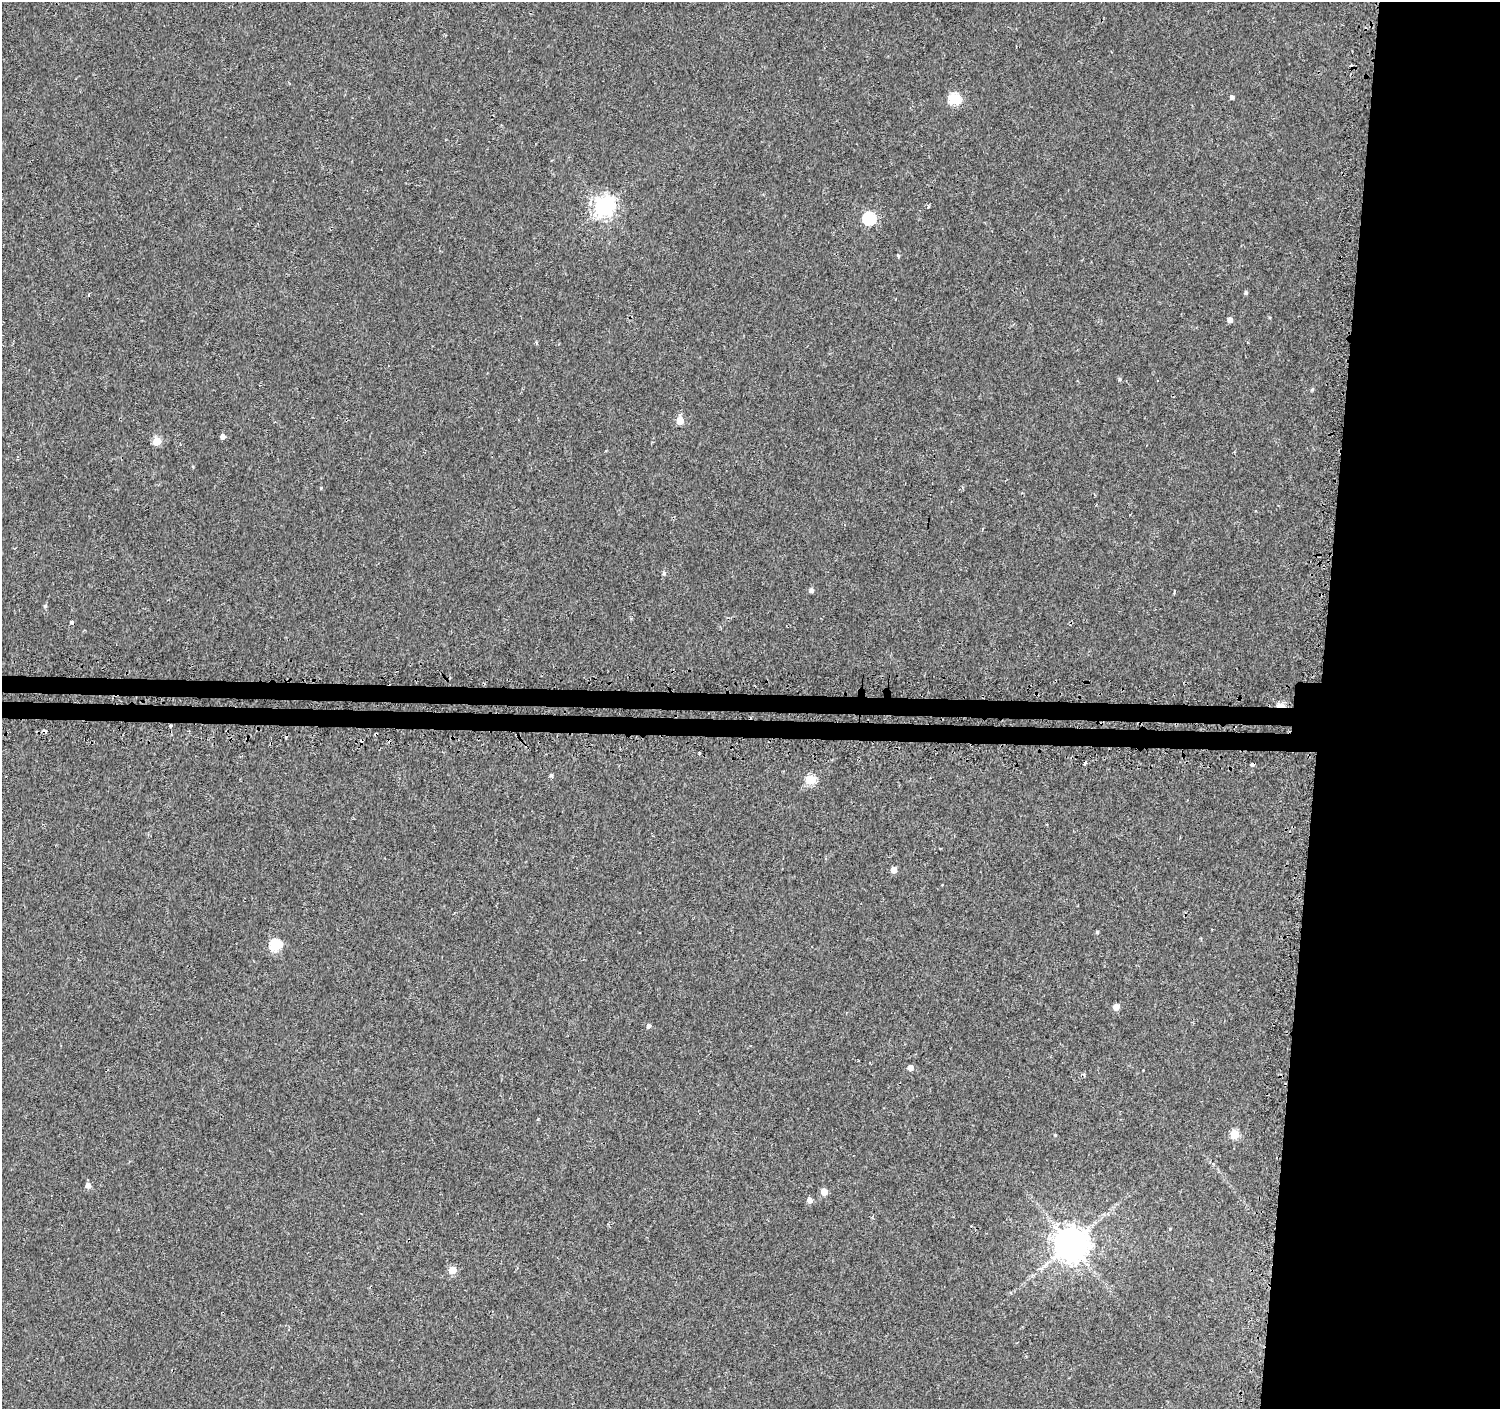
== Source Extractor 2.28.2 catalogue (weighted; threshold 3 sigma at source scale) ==
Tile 6 of 3 x 3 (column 3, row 2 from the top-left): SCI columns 3019-4516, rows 1664-3070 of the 4549 x 4788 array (HDU 1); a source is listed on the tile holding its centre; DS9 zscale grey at full resolution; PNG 1502 x 1411 px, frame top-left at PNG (2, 2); no overlay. Shown black and unused: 14% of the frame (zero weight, under 2 of 3 exposures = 3% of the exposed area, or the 3 px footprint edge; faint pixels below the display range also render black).
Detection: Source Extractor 2.28.2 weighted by HDU 2 'WHT'; one run over the whole footprint, this tile lists its part. Background 0.0015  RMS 0.0032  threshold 0.0144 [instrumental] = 3 sigma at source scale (4.5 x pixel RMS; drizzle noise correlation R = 1.50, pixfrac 1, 0.0396/0.0396 arcsec/px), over >= 5 px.
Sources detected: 44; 6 cosmic-ray / hot-pixel residue — not listed; the other 38 listed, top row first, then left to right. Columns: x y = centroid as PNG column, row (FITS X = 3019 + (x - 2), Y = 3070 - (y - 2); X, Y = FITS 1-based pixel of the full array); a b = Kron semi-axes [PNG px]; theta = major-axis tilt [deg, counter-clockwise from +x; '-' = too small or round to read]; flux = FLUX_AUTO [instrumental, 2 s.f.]
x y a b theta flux
1232 97 5 4 - 0.86
955 99 6 5 - 24
604 206 7 7 - 190
869 218 6 6 - 37
898 256 3 3 - 1.4
1246 293 5 4 - 0.57
1230 320 5 5 - 1.6
1120 379 5 4 - 0.43
1312 389 5 4 - 0.44
680 420 5 5 - 6.7
223 436 5 4 - 1.6
157 441 5 5 - 10
321 488 4 4 - 0.26
664 573 5 5 - 0.55
811 590 5 5 - 0.98
1174 592 4 2 - 0.45
45 606 5 5 - 0.49
1281 706 7 3 -5 6.8
170 726 3 3 - 0.91
699 753 3 2 - 0.43
1085 763 3 3 - 1.9
1252 764 4 3 - 3.3
551 775 5 4 - 0.65
811 780 5 5 - 15
894 870 4 4 - 3.3
1097 932 4 3 - 0.48
275 945 6 6 - 29
1116 1007 5 4 - 3.3
648 1026 5 4 - 1
910 1068 5 5 - 2.2
1235 1134 5 5 - 15
1055 1135 3 3 - 0.28
88 1185 5 5 - 2
824 1192 5 5 - 5
810 1200 5 5 - 1.7
1170 1229 4 3 - 0.25
1071 1244 10 10 - 780
453 1270 5 5 - 8.4
Overlapping masked pixels (flux is a lower limit): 4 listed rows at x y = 1281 706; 170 726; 1085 763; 1252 764